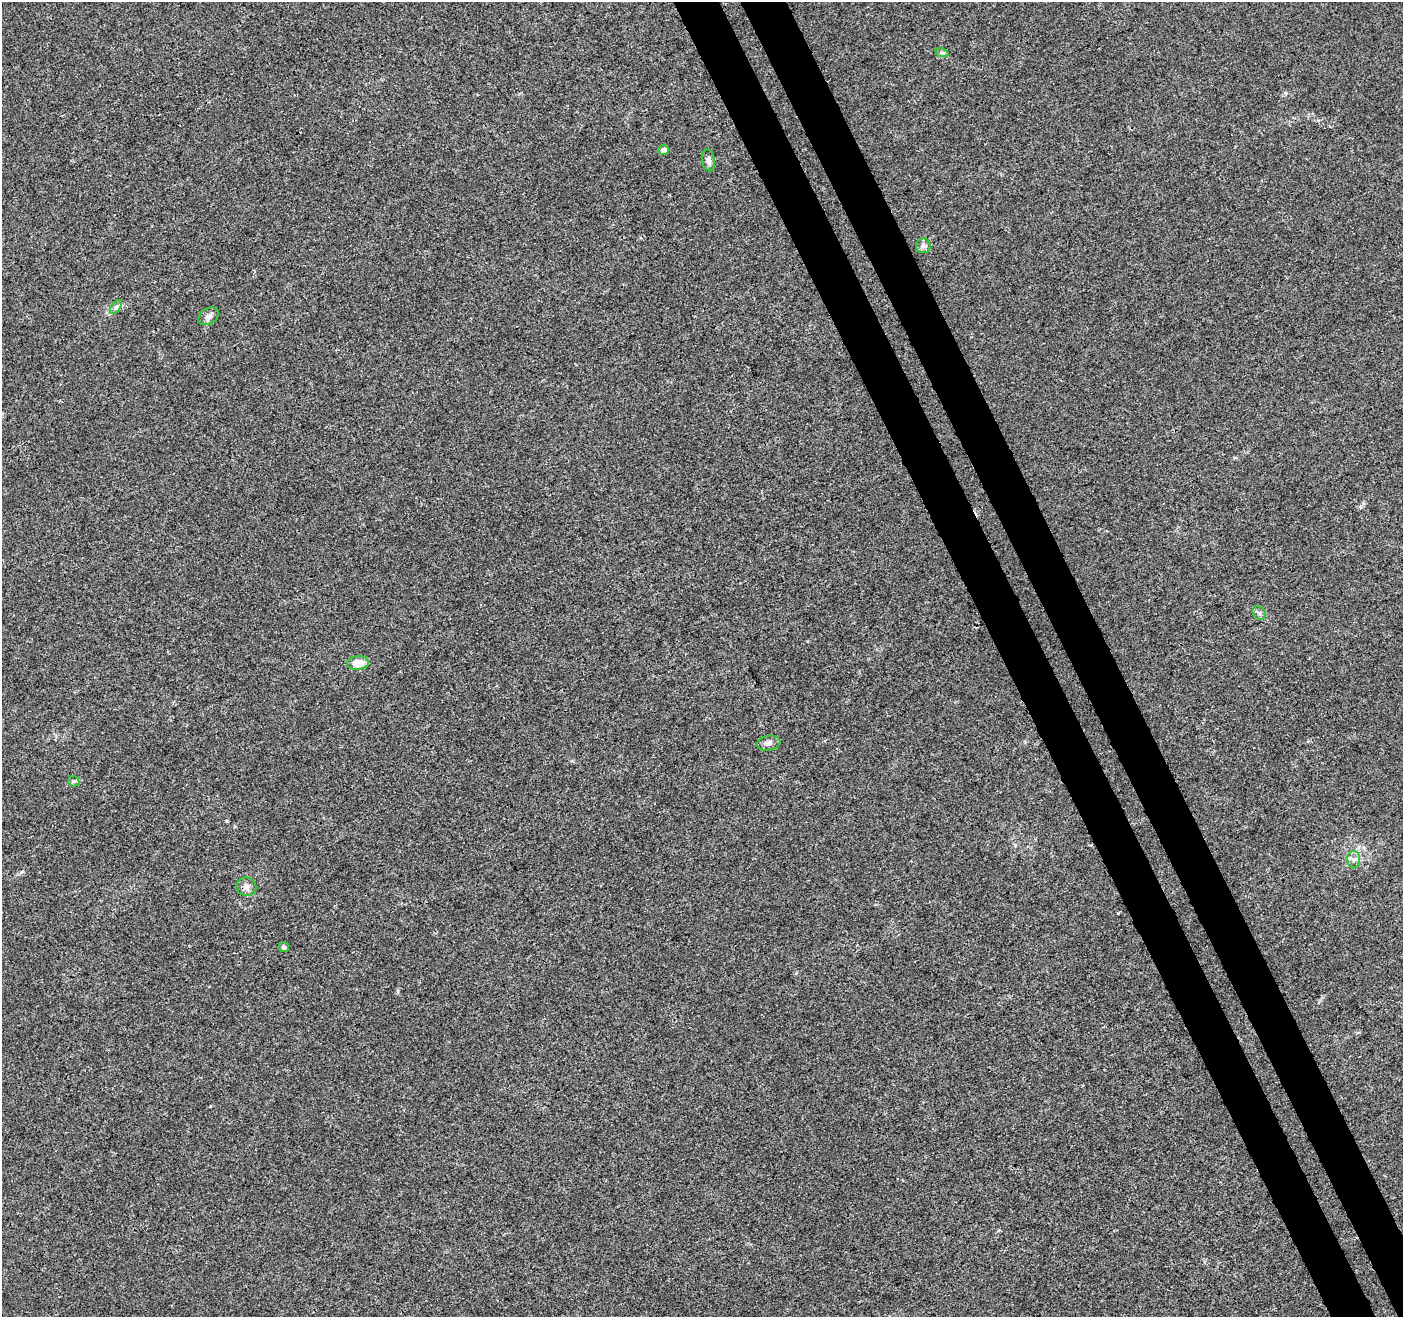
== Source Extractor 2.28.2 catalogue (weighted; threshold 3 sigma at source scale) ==
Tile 6 of 4 x 4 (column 2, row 2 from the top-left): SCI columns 1457-2857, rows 2801-4115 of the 5711 x 5544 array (HDU 1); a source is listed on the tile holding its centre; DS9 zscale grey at full resolution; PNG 1405 x 1319 px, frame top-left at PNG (2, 2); each listed source drawn as its Kron ellipse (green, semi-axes under 4 px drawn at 4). Shown black and unused: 6% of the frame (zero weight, under 3 of 4 exposures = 5% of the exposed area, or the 3 px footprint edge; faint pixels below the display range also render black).
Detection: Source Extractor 2.28.2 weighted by HDU 2 'WHT'; one run over the whole footprint, this tile lists its part. Background 0.00813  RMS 0.0027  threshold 0.0121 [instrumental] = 3 sigma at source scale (4.5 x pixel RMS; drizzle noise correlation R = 1.50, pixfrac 1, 0.0396/0.0396 arcsec/px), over >= 5 px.
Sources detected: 13; all 13 listed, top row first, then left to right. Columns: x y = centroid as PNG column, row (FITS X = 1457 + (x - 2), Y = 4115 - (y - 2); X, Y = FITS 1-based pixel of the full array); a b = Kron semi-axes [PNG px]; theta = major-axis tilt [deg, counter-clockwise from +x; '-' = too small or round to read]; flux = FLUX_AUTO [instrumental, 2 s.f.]
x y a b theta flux
942 53 7 4 -19 0.41
664 150 5 5 - 1.5
708 160 11 6 -80 1
923 246 7 7 - 0.93
116 307 8 4 53 0.62
208 316 11 8 31 1.1
1259 613 7 6 - 0.63
358 663 11 6 4 4
768 743 12 7 8 1.3
74 781 6 5 - 0.4
1354 859 8 6 -90 0.96
246 887 10 9 - 1.4
284 947 5 5 - 0.62
Unlisted compact peaks at least as high as the median listed source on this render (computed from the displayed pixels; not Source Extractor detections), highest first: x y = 1118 913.